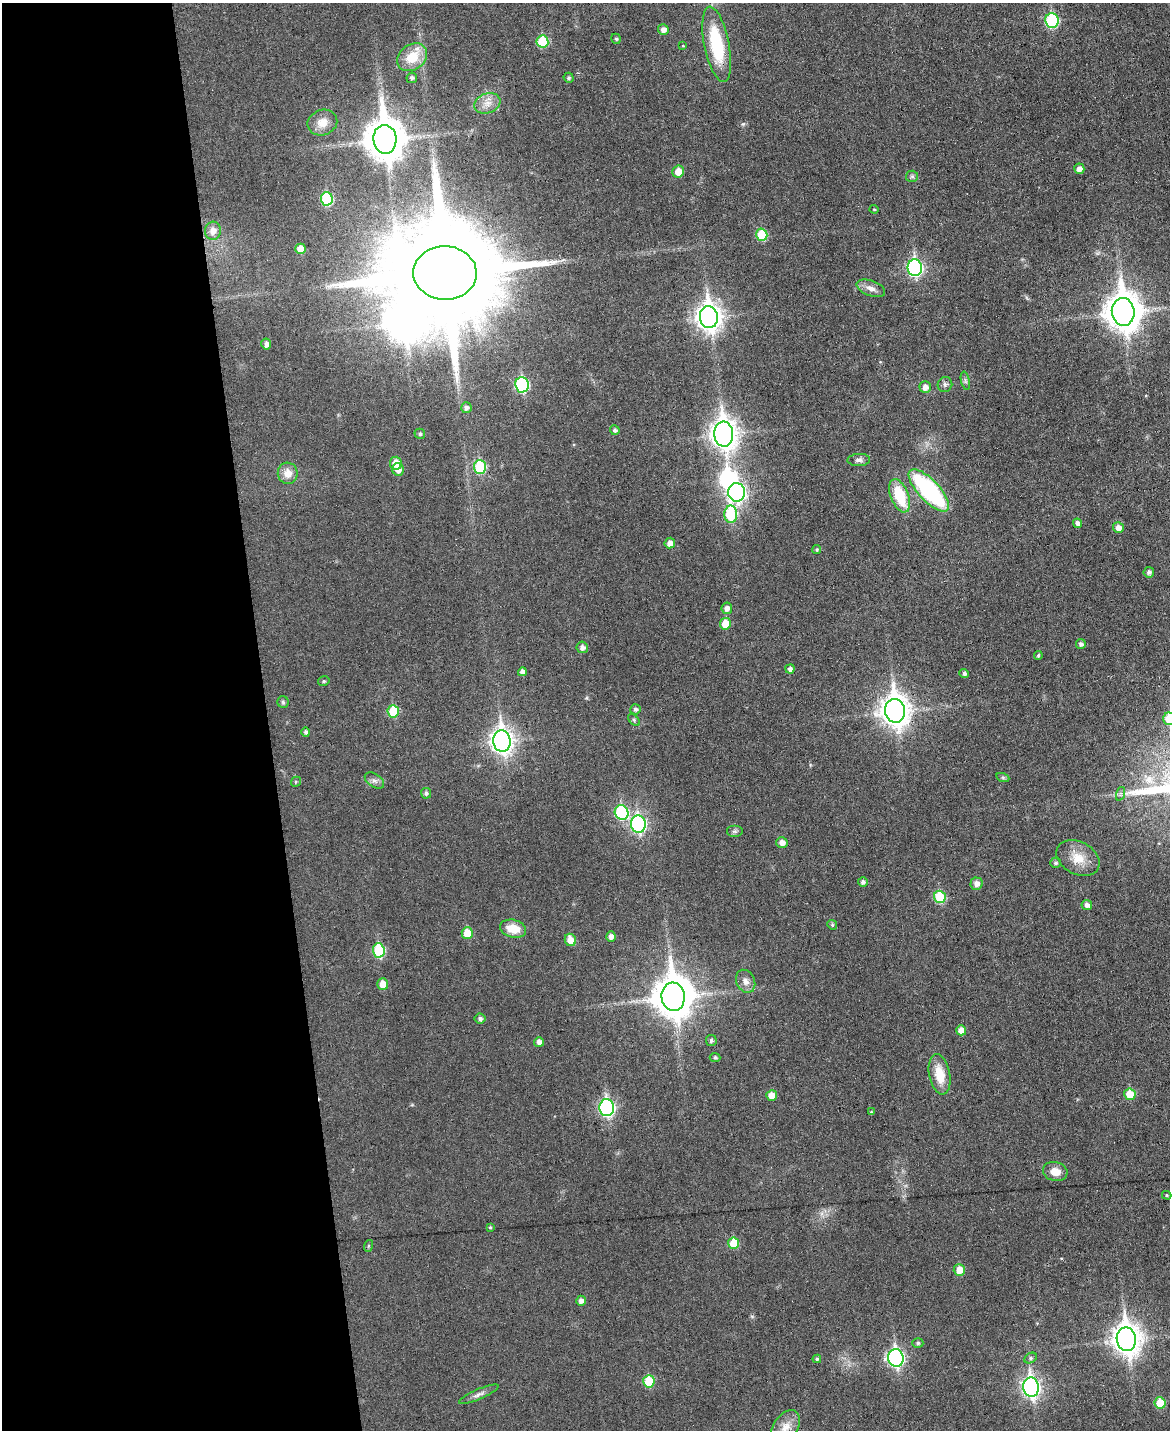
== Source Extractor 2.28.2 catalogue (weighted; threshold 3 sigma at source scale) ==
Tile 5 of 4 x 3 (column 1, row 2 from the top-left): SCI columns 1-1168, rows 1558-2985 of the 4676 x 4653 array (HDU 1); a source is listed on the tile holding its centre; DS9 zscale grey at full resolution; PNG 1172 x 1432 px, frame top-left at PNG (2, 3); each listed source drawn as its Kron ellipse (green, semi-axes under 4 px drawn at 4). Shown black and unused: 23% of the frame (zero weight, under 3 of 6 exposures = <1% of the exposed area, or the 3 px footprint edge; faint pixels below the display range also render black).
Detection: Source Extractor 2.28.2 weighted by HDU 2 'WHT'; one run over the whole footprint, this tile lists its part. Background 0.0383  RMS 0.0043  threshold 0.0175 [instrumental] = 3 sigma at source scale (4.09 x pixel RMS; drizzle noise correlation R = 1.36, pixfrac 0.8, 0.05/0.05 arcsec/px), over >= 5 px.
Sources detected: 119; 2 inside a brighter object's white glare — neither listed nor drawn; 1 inside a brighter listed object's ellipse — not listed separately; the other 116 listed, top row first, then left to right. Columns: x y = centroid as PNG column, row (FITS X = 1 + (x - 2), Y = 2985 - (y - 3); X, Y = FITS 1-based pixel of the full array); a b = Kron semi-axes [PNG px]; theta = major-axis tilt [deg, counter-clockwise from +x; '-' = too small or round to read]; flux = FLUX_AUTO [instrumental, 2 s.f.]
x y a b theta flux
1052 20 7 6 - 35
663 30 5 5 - 2.2
616 39 5 4 - 0.62
542 41 6 6 - 18
717 44 38 12 -79 26
683 46 4 2 - 0.25
412 57 16 12 38 10
412 78 5 5 - 1
569 78 5 5 - 0.72
487 103 13 10 20 3.9
322 122 15 12 19 5.2
385 139 14 11 -84 1100
1079 169 5 5 - 2.3
678 172 6 6 - 5
912 176 6 5 - 0.77
327 199 6 6 - 23
874 209 4 4 - 0.41
213 231 9 8 - 3.8
762 235 6 5 - 14
301 249 5 5 - 4.8
915 268 8 7 - 81
445 273 31 27 -2 15000
871 288 15 7 -20 2.7
1123 312 14 11 -83 800
709 317 11 9 -82 340
266 344 5 5 - 1.7
965 381 9 4 -77 0.89
945 384 8 7 - 1.2
522 385 7 6 - 41
925 387 6 5 - 2.5
466 408 5 5 - 1.5
615 430 5 4 - 0.99
420 434 5 5 - 0.87
724 434 12 9 -87 410
859 460 11 6 2 1.4
396 463 6 6 - 4.6
480 467 7 6 - 23
398 469 6 6 - 3.3
288 473 10 10 - 4.3
929 490 27 10 -47 59
737 492 9 8 - 130
900 496 17 9 -68 17
731 514 8 6 90 26
1077 523 5 4 - 1.7
1118 528 5 5 - 2.6
670 543 5 5 - 2.8
817 550 4 4 - 0.66
1149 572 5 5 - 1.2
727 608 5 5 - 1.9
725 624 6 5 - 7.6
1081 644 5 5 - 1.3
582 647 5 5 - 1.8
1038 656 4 3 - 0.63
790 669 4 4 - 1.5
522 672 4 4 - 1.9
964 673 5 4 - 1.1
324 681 6 4 14 0.63
283 702 6 5 - 0.72
636 709 5 5 - 1.2
393 711 6 5 - 15
895 711 12 10 -82 490
1169 719 6 6 - 12
634 720 7 4 -46 0.73
306 732 4 4 - 1
502 741 11 8 -83 240
1003 778 7 4 -19 0.7
374 781 11 6 -33 1.6
296 782 5 4 - 0.52
426 793 5 5 - 1
1120 794 7 4 72 0.79
622 812 7 6 - 36
638 824 9 7 -84 79
734 831 8 6 0 1
782 842 5 5 - 2.5
1078 858 23 16 -27 7.9
1055 863 5 5 - 0.86
863 882 5 5 - 1.3
976 884 6 6 - 2.5
940 897 6 6 - 20
1087 905 5 5 - 1.7
832 925 5 4 - 0.54
513 929 13 8 -15 7.6
467 933 6 5 - 7.9
611 936 5 4 - 1.9
570 940 6 5 - 4.9
379 950 7 6 - 23
746 981 12 9 -63 2.5
383 984 5 5 - 5.6
673 997 14 11 -84 1100
480 1018 5 5 - 1.1
961 1030 5 5 - 3.4
711 1041 5 5 - 0.96
539 1042 5 5 - 1.9
715 1057 5 4 - 0.85
940 1074 20 10 -79 8.5
1130 1094 6 5 - 10
772 1095 5 5 - 4.8
607 1108 8 7 - 80
871 1112 3 3 - 0.4
1055 1172 12 9 -14 4.8
1167 1195 5 4 - 0.46
490 1228 4 3 - 0.49
734 1243 5 5 - 10
368 1246 6 4 71 0.46
959 1270 6 5 - 5.1
581 1301 5 5 - 1.8
1126 1339 12 9 -80 490
918 1343 5 5 - 0.81
896 1358 9 7 -83 100
1031 1358 7 5 28 0.86
817 1359 4 4 - 0.7
649 1381 6 5 - 13
1031 1387 10 7 -82 150
479 1394 21 5 23 2
1160 1403 5 5 - 9.1
786 1427 19 12 57 5.4
Isophote crosses this tile's border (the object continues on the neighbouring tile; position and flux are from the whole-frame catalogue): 2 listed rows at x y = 1169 719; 786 1427